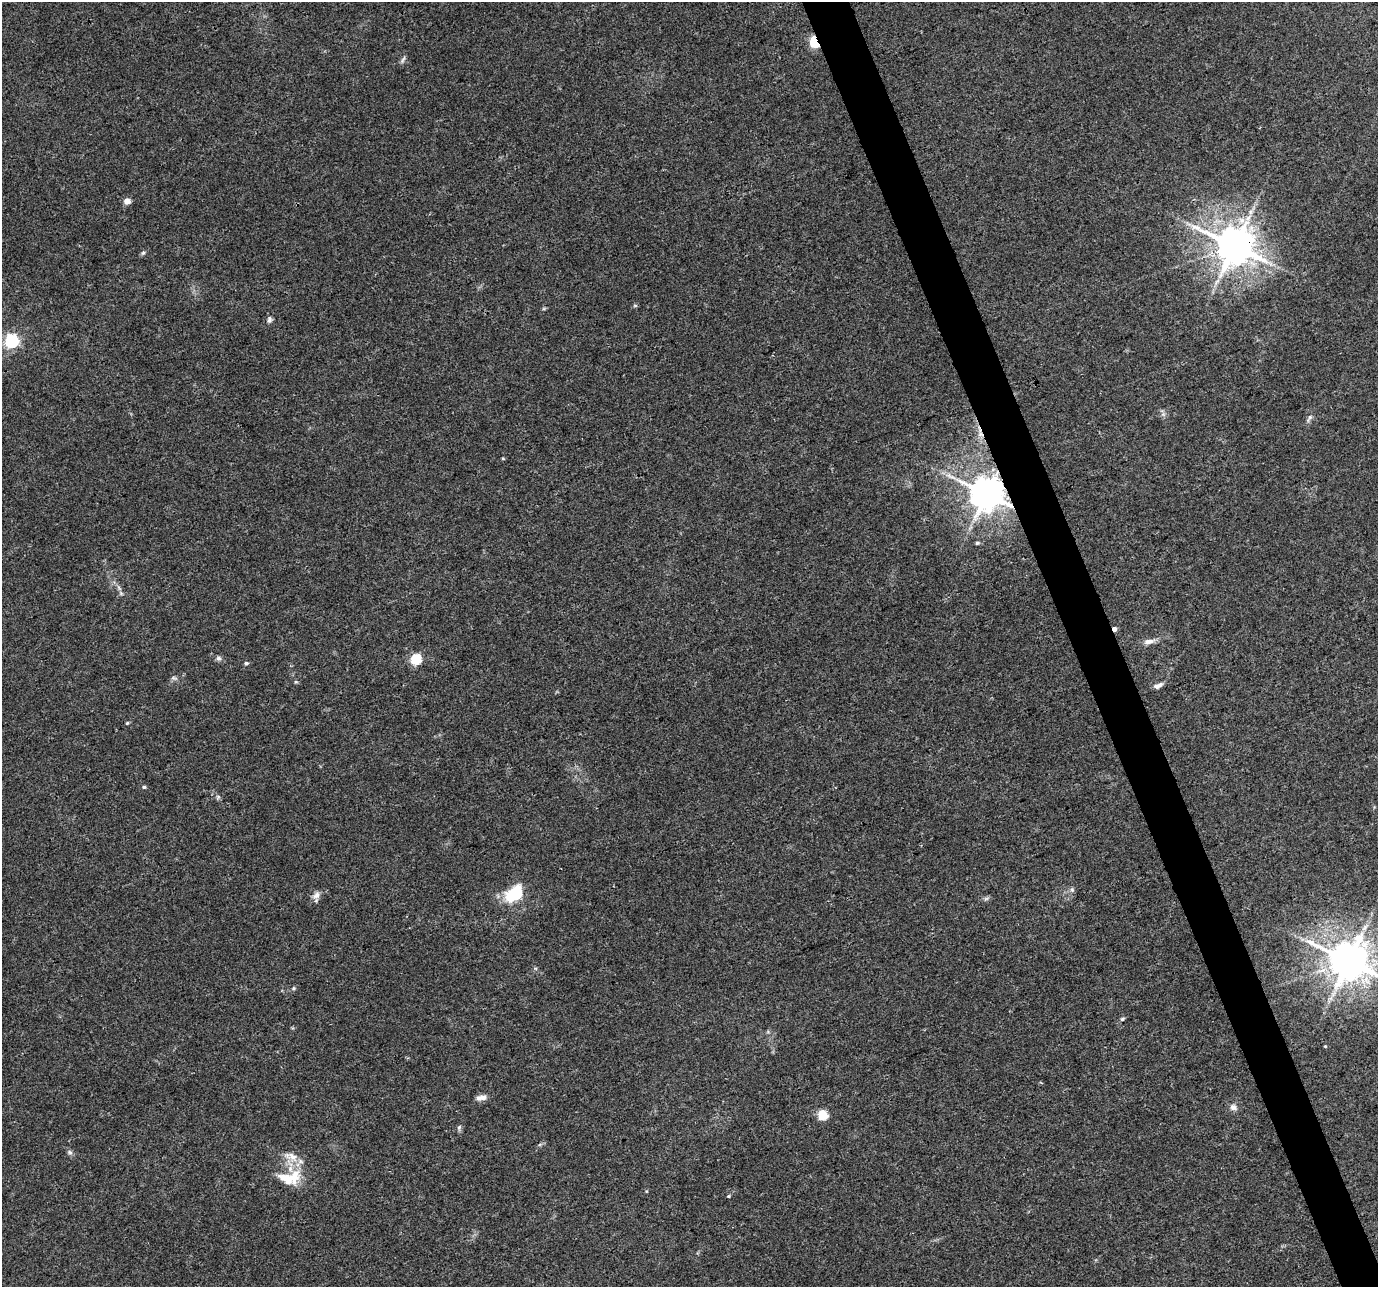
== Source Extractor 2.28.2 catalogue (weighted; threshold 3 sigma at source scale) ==
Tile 6 of 4 x 4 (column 2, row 2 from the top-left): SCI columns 1379-2754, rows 2702-3986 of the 5506 x 5346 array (HDU 1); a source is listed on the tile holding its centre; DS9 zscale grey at full resolution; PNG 1380 x 1289 px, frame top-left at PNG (2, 2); no overlay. Shown black and unused: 3% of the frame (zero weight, under 3 of 4 exposures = <1% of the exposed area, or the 3 px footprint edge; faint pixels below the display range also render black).
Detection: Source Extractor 2.28.2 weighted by HDU 2 'WHT'; one run over the whole footprint, this tile lists its part. Background 0.0199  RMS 0.003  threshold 0.0133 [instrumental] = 3 sigma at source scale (4.5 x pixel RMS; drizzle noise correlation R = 1.50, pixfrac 1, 0.0396/0.0396 arcsec/px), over >= 5 px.
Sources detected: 44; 1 cosmic-ray / hot-pixel residue — not listed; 2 inside a brighter listed object's ellipse — not listed separately; the other 41 listed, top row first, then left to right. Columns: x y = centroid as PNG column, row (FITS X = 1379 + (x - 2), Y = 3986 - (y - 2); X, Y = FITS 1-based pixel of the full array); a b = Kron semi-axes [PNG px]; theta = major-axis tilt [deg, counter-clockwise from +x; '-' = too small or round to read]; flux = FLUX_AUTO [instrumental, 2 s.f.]
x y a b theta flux
814 42 6 4 -70 32
403 59 11 4 66 0.74
127 201 5 5 - 3.2
1235 246 11 10 - 950
143 253 6 5 - 0.54
635 305 6 4 0 0.38
269 320 9 6 88 0.89
12 341 6 6 - 62
1163 414 7 5 -44 0.74
1309 418 13 5 63 0.94
503 459 5 3 - 0.31
949 475 13 5 -39 1.6
986 494 9 9 - 740
977 543 5 4 - 0.51
121 593 7 5 -45 0.67
1114 629 4 3 - 1.6
1149 641 15 6 9 1.9
219 658 8 6 -1 0.84
416 659 5 5 - 20
246 663 5 4 - 0.62
174 678 9 5 -14 0.66
296 682 6 4 -17 0.37
1158 686 12 5 23 1.3
127 723 5 4 - 0.34
144 787 5 4 - 0.46
218 797 6 5 - 0.55
1072 890 6 5 - 0.62
515 893 15 9 40 20
316 895 12 9 52 1.6
986 899 7 4 2 0.6
1349 961 11 10 - 1000
293 988 6 5 - 0.48
1122 1019 6 4 18 0.49
1325 1046 4 3 - 0.27
481 1097 13 7 12 1.9
1233 1107 9 8 - 1.4
822 1115 5 5 - 17
459 1127 7 6 - 0.66
70 1152 8 6 -22 0.7
294 1176 26 15 72 7.4
728 1196 4 3 - 0.34
Overlapping masked pixels (flux is a lower limit): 4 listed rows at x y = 814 42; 1235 246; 986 494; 1114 629
Isophote crosses this tile's border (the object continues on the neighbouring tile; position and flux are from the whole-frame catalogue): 1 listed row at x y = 1349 961